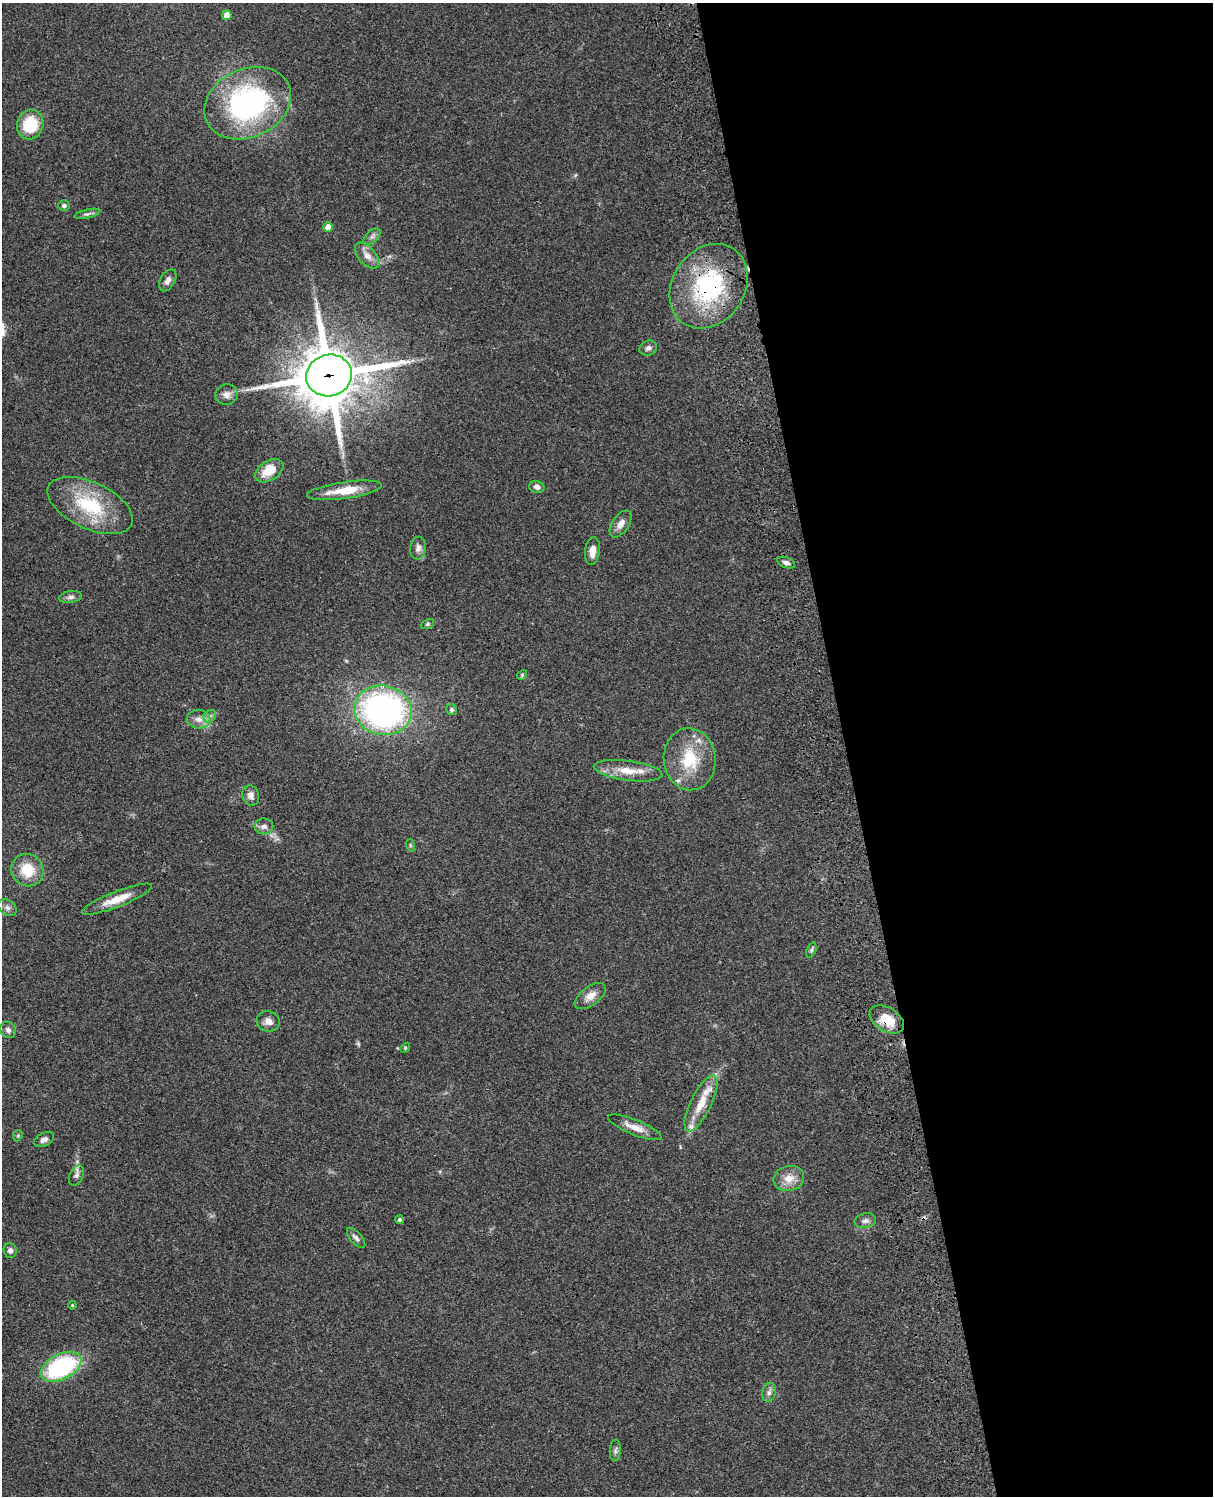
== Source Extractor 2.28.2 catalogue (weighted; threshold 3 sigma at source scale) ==
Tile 8 of 4 x 3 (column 4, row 2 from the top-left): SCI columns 3756-4966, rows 1771-3264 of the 5085 x 4923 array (HDU 1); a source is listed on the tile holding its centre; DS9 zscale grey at full resolution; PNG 1215 x 1498 px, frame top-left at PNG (2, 3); each listed source drawn as its Kron ellipse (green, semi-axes under 4 px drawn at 4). Shown black and unused: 30% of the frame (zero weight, under 3 of 4 exposures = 6% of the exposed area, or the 3 px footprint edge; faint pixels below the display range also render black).
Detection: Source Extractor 2.28.2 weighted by HDU 2 'WHT'; one run over the whole footprint, this tile lists its part. Background 0.106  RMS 0.0065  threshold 0.0292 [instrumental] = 3 sigma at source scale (4.5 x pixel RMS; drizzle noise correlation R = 1.50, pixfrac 1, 0.05/0.05 arcsec/px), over >= 5 px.
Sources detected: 60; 1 cosmic-ray / hot-pixel residue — neither listed nor drawn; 3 inside a brighter listed object's ellipse — not listed separately; the other 56 listed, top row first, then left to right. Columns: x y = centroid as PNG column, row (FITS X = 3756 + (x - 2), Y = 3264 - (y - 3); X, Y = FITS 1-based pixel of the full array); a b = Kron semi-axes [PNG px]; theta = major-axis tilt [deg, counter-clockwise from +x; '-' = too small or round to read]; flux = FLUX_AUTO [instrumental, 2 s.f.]
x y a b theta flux
227 15 5 4 - 6.7
248 103 45 34 25 130
30 125 15 13 76 24
64 206 6 5 - 1.5
87 214 13 4 13 1.8
328 227 5 5 - 7.3
372 237 10 6 41 2.3
367 256 15 8 -48 5.4
168 280 12 7 60 3
709 286 45 36 55 76
648 348 9 7 21 2.2
329 375 23 21 14 3900
227 395 11 10 - 4.2
269 471 15 9 33 13
537 487 8 6 -15 2.8
344 490 38 8 8 15
90 505 46 23 -25 42
621 524 15 8 56 5
418 548 11 7 83 3
592 551 14 7 84 5.5
786 563 9 5 -20 2.4
71 597 11 6 9 2.3
427 624 7 4 27 1.1
522 675 5 4 - 0.8
383 710 29 24 -11 200
452 710 6 5 - 1.3
210 716 7 5 44 1.8
198 719 12 9 -4 5.1
690 759 31 26 -84 30
628 771 34 10 -7 13
251 796 10 8 -73 3.6
264 826 9 8 - 3.1
410 845 6 4 -72 0.68
27 870 17 15 -44 17
117 899 37 8 21 12
7 907 10 7 -32 2.6
811 950 8 5 69 1.3
590 996 18 9 36 5.9
887 1019 18 12 -31 15
268 1021 12 10 -16 4.4
8 1030 8 7 - 2.6
405 1048 5 4 - 0.73
701 1103 31 10 64 15
635 1127 29 7 -22 7.5
18 1136 6 4 68 0.8
44 1139 10 6 23 2.8
76 1175 10 7 65 2.6
789 1178 15 12 13 7.9
400 1220 4 4 - 1.2
865 1221 11 7 11 2.6
356 1238 12 5 -49 2.4
10 1250 7 6 - 2.4
72 1305 4 3 - 0.53
61 1367 21 12 27 83
769 1392 10 6 78 2.5
615 1451 11 5 85 1.7
Overlapping masked pixels (flux is a lower limit): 3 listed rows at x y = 709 286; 329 375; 887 1019